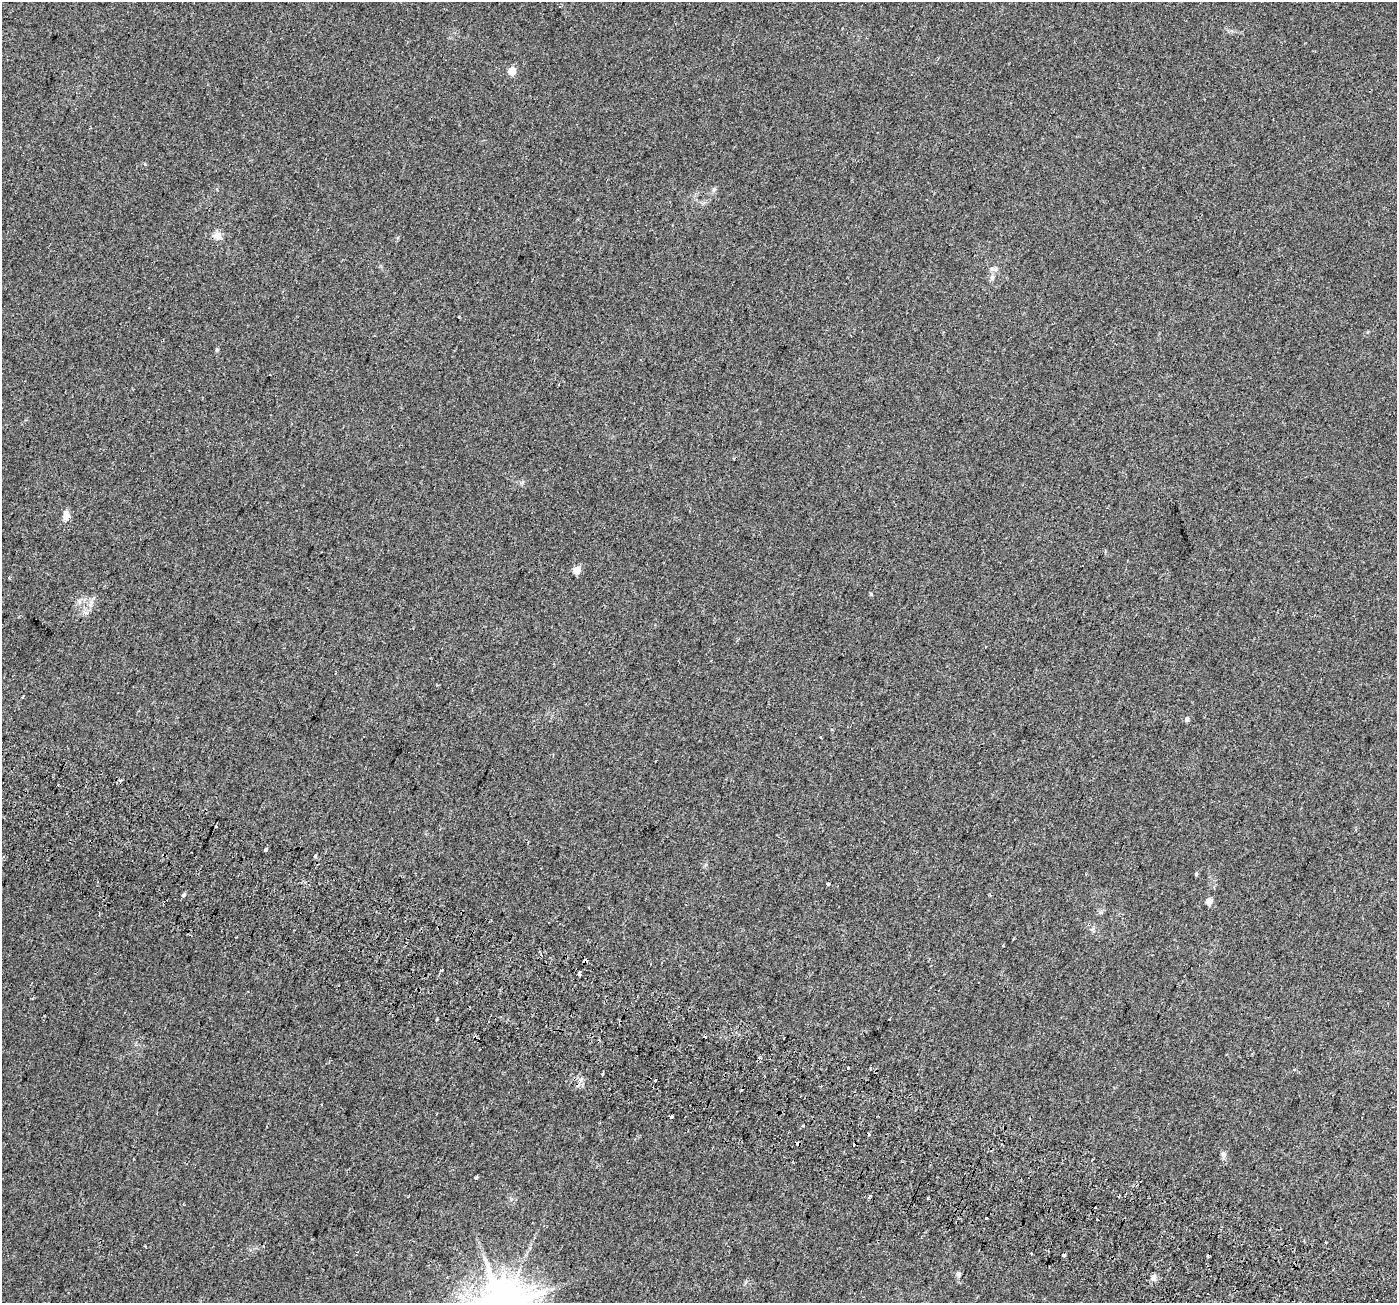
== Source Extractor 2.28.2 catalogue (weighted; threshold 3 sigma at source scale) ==
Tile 6 of 4 x 4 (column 2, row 2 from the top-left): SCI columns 1460-2854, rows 2947-4247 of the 5698 x 5829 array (HDU 1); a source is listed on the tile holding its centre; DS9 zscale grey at full resolution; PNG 1399 x 1305 px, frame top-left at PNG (2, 2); no overlay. Shown black and unused: <1% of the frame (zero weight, under 2 of 3 exposures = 4% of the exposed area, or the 3 px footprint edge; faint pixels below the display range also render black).
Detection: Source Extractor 2.28.2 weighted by HDU 2 'WHT'; one run over the whole footprint, this tile lists its part. Background 0.0279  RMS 0.0051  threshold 0.0229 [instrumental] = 3 sigma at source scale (4.5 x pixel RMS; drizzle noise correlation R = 1.50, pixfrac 1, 0.0396/0.0396 arcsec/px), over >= 5 px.
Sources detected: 50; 15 cosmic-ray / hot-pixel residue — not listed; the other 35 listed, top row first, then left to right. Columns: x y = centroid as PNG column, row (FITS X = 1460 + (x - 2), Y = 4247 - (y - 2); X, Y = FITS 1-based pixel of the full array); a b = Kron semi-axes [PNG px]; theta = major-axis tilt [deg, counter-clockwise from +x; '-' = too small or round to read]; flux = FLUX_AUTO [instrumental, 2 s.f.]
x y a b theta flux
512 71 5 5 - 11
217 235 12 9 10 3.1
993 269 11 6 -9 1.6
459 317 3 3 - 2.2
66 515 12 7 -86 3.3
577 570 5 5 - 8.9
23 696 4 3 - 0.86
1187 719 7 5 73 1
820 737 3 3 - 2
121 780 3 3 - 1.4
216 826 3 3 - 2.5
266 849 4 3 - 5.1
315 856 3 3 - 3
1196 874 4 4 - 0.52
828 884 3 3 - 7.5
183 895 5 4 - 0.75
1209 901 5 4 - 6.5
1003 945 3 2 - 0.47
584 961 5 3 - 4.8
442 970 4 3 - 1.2
579 974 4 3 - 0.89
848 1067 3 3 - 0.96
1294 1069 3 3 - 0.53
655 1080 3 3 - 2.7
671 1117 3 3 - 2
797 1143 4 3 - 6.8
1223 1154 9 6 -72 1.3
476 1178 4 3 - 2.3
869 1196 3 3 - 1.1
986 1218 3 3 - 1.8
1031 1253 3 3 - 2
1063 1255 3 3 - 3.5
1208 1256 3 3 - 1.3
959 1274 7 6 - 1
1153 1278 8 6 52 1.7
Overlapping masked pixels (flux is a lower limit): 2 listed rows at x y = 584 961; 797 1143
Unlisted compact peaks at least as high as the median listed source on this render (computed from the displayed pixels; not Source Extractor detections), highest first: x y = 871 594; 217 350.